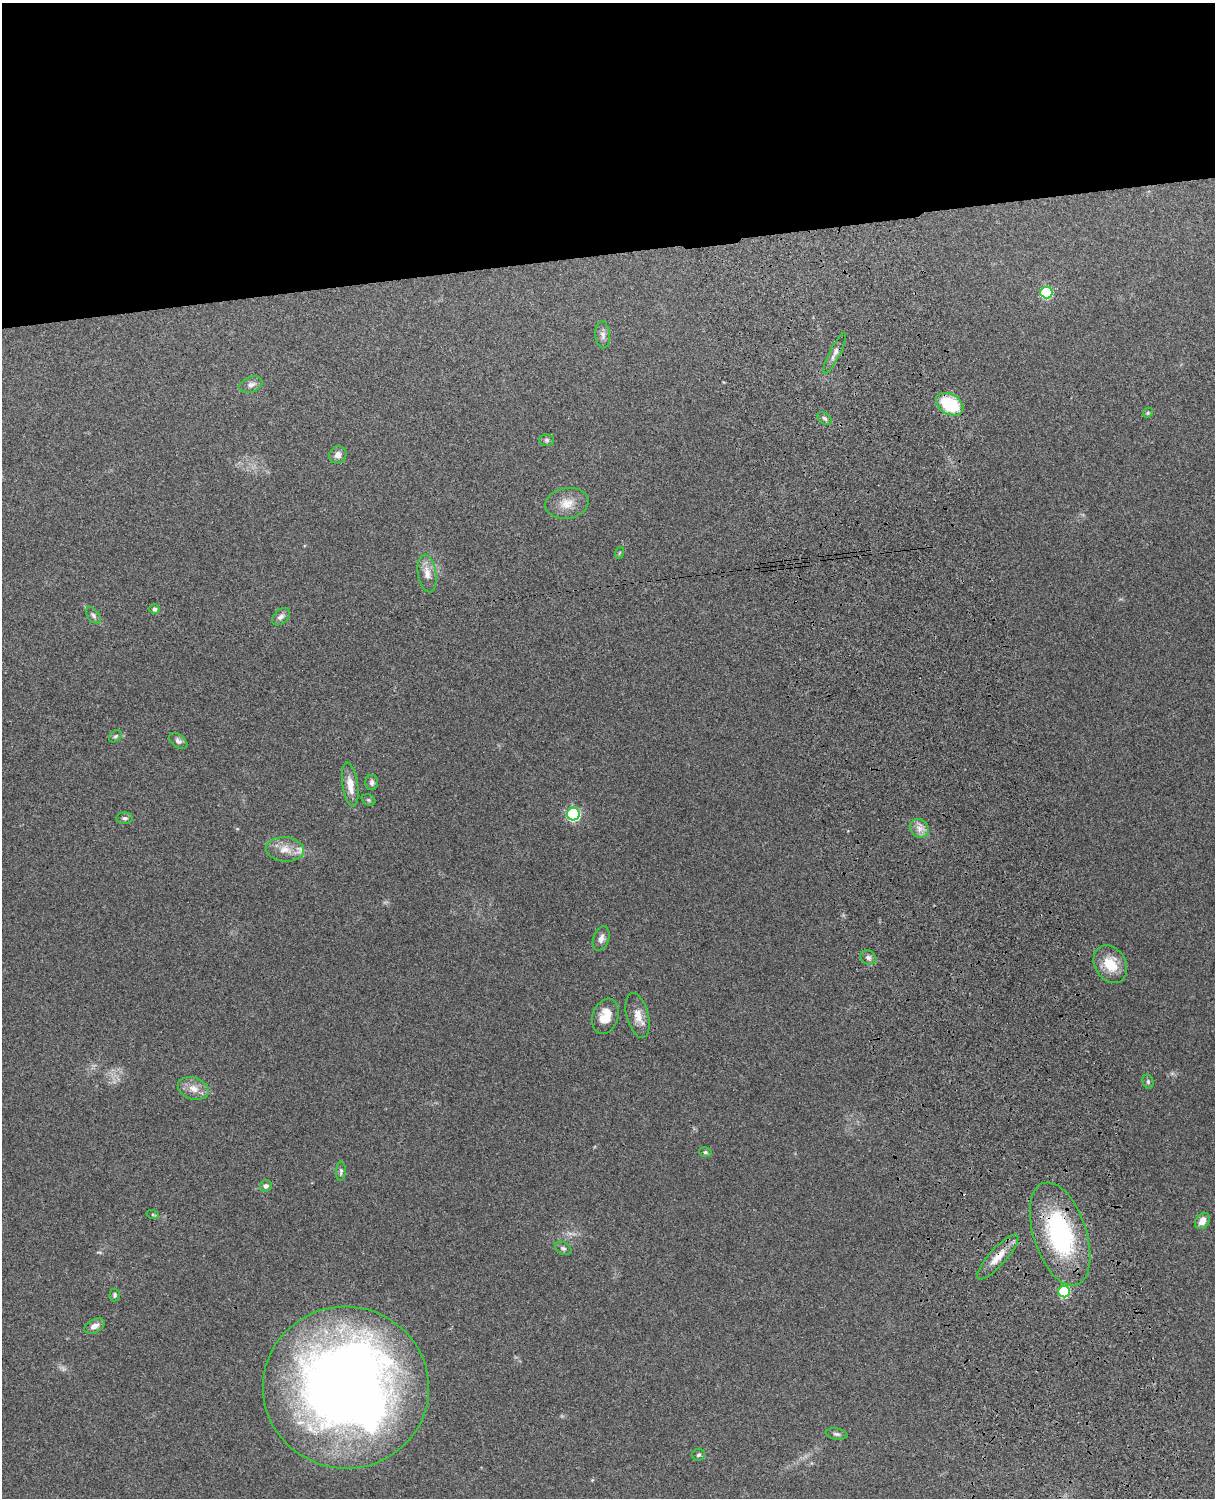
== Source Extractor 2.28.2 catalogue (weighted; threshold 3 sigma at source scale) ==
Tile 2 of 4 x 3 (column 2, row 1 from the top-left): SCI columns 1331-2543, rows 3156-4651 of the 5089 x 4927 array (HDU 1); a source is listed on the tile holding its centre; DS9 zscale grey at full resolution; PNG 1217 x 1500 px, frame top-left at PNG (2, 3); each listed source drawn as its Kron ellipse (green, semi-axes under 4 px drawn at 4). Shown black and unused: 17% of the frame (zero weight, under 3 of 4 exposures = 6% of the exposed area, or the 3 px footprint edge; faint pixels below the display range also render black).
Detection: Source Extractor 2.28.2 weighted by HDU 2 'WHT'; one run over the whole footprint, this tile lists its part. Background 0.277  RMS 0.0091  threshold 0.0411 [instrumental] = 3 sigma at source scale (4.5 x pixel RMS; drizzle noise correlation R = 1.50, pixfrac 1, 0.05/0.05 arcsec/px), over >= 5 px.
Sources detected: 47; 1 inside a brighter object's white glare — neither listed nor drawn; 1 inside a brighter listed object's ellipse — not listed separately; the other 45 listed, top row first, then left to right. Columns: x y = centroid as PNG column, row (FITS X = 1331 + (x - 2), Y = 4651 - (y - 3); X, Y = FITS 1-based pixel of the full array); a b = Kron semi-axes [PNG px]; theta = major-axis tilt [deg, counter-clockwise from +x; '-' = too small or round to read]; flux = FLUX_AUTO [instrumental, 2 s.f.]
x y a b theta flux
1046 292 6 6 - 75
603 335 13 7 -85 4.4
835 353 23 5 63 5
251 385 12 7 20 4.4
950 404 15 10 -30 51
1148 413 5 4 - 1.1
825 418 8 5 -39 2.3
547 440 7 5 -1 2
338 455 9 8 - 4.6
567 503 22 15 10 15
619 553 6 3 70 0.98
427 573 19 9 -81 10
154 609 5 5 - 2.6
93 615 9 5 -55 2.5
281 617 10 6 44 4
115 736 7 5 39 1.7
178 741 10 6 -37 3.1
372 782 7 6 - 2.8
350 784 22 8 -81 12
368 800 7 5 -21 1.5
573 814 6 6 - 120
125 818 8 6 0 2.3
919 828 10 8 -46 6.6
285 849 19 12 -5 12
601 938 12 7 71 5
868 958 8 6 -27 3.6
1110 964 20 15 -59 23
638 1015 23 11 -76 11
605 1016 18 12 71 16
1148 1082 7 5 -75 1.8
193 1088 16 11 -17 9.6
705 1152 6 5 - 1.6
341 1171 9 4 86 2
266 1186 6 5 - 3
153 1215 6 4 -19 1.1
1202 1221 9 6 54 7.4
1060 1234 54 26 -72 130
563 1248 9 6 -26 2.4
998 1257 29 8 48 14
1064 1292 6 5 - 68
115 1295 6 5 - 1.7
95 1326 11 6 27 5.6
346 1388 83 81 -6 1000
837 1434 11 5 -10 2.6
699 1455 6 6 - 1.9
Overlapping masked pixels (flux is a lower limit): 2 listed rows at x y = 1060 1234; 998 1257